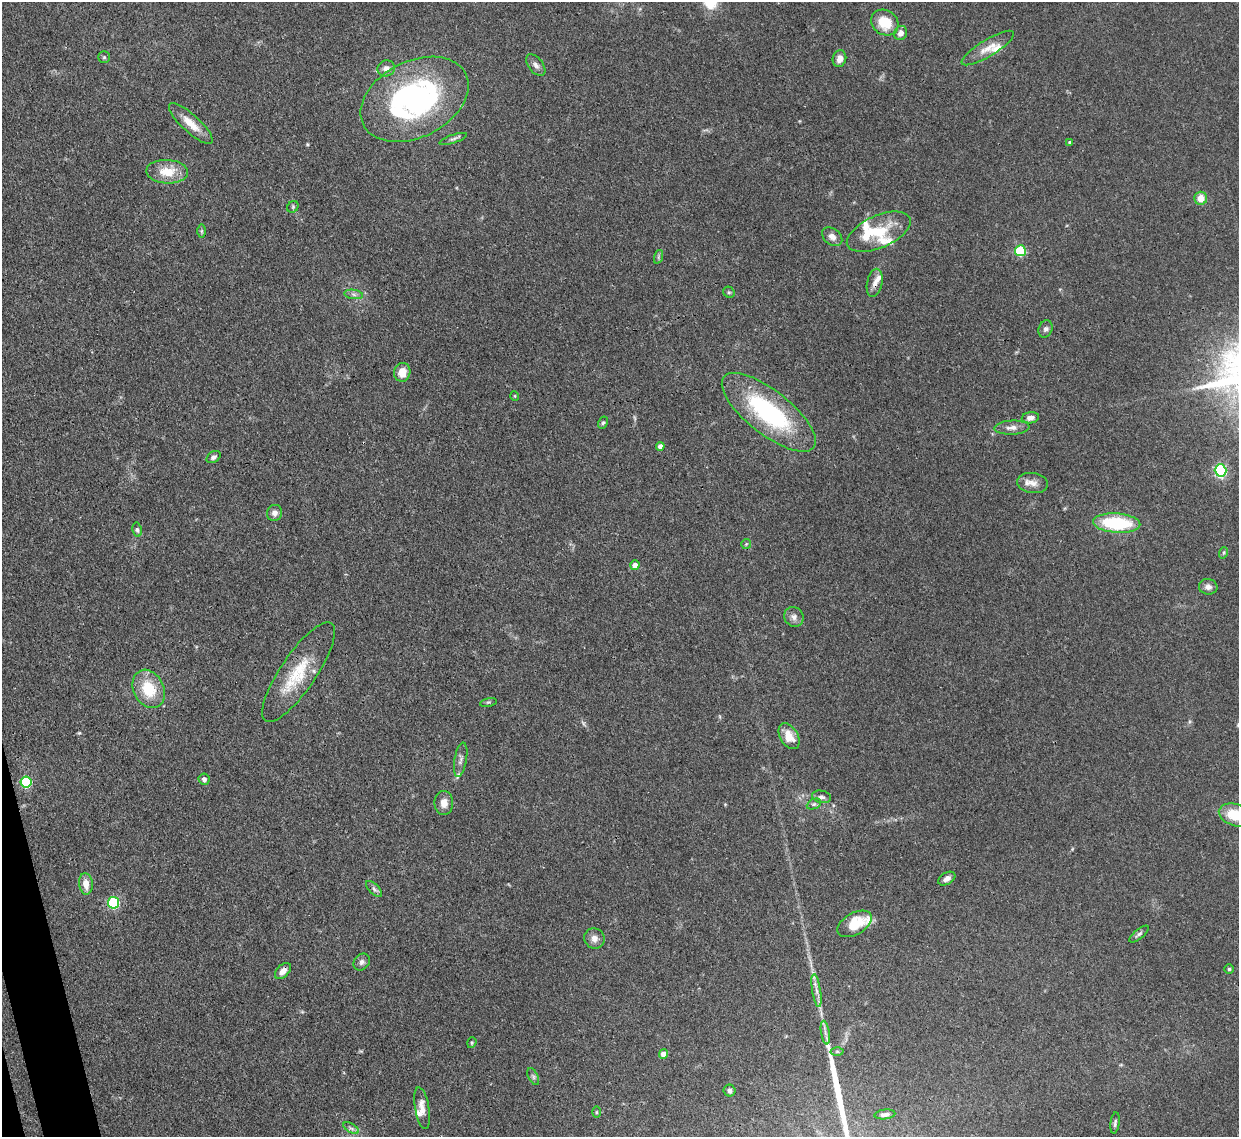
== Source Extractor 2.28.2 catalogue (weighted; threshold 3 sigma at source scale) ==
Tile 7 of 4 x 4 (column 3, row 2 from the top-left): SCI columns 2558-3794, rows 2484-3618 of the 5110 x 5091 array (HDU 1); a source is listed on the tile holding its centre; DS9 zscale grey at full resolution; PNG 1241 x 1139 px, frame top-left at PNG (2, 2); each listed source drawn as its Kron ellipse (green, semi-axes under 4 px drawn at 4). Shown black and unused: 1% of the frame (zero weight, under 3 of 4 exposures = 9% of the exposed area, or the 3 px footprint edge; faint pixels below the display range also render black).
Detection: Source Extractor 2.28.2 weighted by HDU 2 'WHT'; one run over the whole footprint, this tile lists its part. Background 0.146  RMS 0.0052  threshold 0.0234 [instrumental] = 3 sigma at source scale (4.5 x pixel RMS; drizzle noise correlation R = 1.50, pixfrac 1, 0.05/0.05 arcsec/px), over >= 5 px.
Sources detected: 84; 1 too faint to see at this stretch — neither listed nor drawn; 9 inside a brighter listed object's ellipse — not listed separately; the other 74 listed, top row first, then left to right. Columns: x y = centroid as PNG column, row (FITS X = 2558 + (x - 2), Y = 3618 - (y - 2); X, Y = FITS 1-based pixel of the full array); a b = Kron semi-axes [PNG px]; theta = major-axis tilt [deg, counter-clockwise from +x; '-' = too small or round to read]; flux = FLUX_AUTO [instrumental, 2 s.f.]
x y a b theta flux
885 22 14 12 -35 13
901 33 7 6 - 3
988 48 30 8 31 6.6
104 57 6 6 - 0.87
839 59 8 6 75 3
536 65 12 7 -51 2.5
386 68 9 8 - 3.2
414 99 57 38 26 120
191 124 28 9 -43 8
453 139 14 4 18 1.5
1070 142 4 4 - 1
167 172 21 12 -3 11
1201 198 6 6 - 6.6
293 207 6 5 - 0.82
201 231 7 4 90 0.96
879 232 34 16 24 19
832 237 11 8 -39 3.5
1020 251 5 5 - 33
658 257 7 4 72 0.95
875 283 14 7 78 3.5
729 292 6 5 - 0.88
354 294 9 4 -9 1.7
1046 329 9 7 65 1.7
402 372 9 8 - 7.1
515 396 5 3 - 0.43
769 412 57 22 -38 67
1030 418 9 5 9 2.4
603 423 6 4 61 0.84
1012 428 18 7 3 3.4
660 446 4 4 - 3.1
214 457 8 5 34 1.5
1220 470 6 5 - 80
1032 483 15 10 -7 4
275 513 8 7 - 2.7
1117 523 23 9 -4 36
137 530 7 4 -81 1.1
746 544 5 5 - 0.75
1223 553 6 4 71 0.67
635 565 5 4 - 4.2
1208 587 9 8 - 2.5
794 617 10 9 - 2.6
299 672 59 18 56 25
149 689 20 15 -63 17
488 702 8 3 13 0.74
789 736 14 9 -58 7.7
461 760 17 6 80 2.4
204 779 6 5 - 1.6
26 782 5 5 - 47
821 797 10 6 -10 1.8
444 803 12 9 90 4.7
814 804 7 5 24 1.1
1235 815 16 11 -18 15
947 879 9 6 30 2.5
86 884 11 7 -84 5.7
374 889 10 5 -45 1.5
113 903 5 5 - 53
855 924 19 11 30 14
1139 934 12 4 39 1.4
594 938 10 10 - 3.3
362 962 9 7 48 1.8
1229 969 4 4 - 0.83
283 971 10 6 46 3.3
816 990 16 4 -81 2.9
825 1032 12 3 -80 1.7
472 1043 5 4 - 0.71
837 1051 6 4 0 0.92
664 1054 4 4 - 5.4
533 1076 9 5 -64 1.2
730 1091 6 5 - 1.8
422 1108 21 7 -80 5.1
596 1112 6 4 90 0.67
885 1114 10 5 6 1.7
1115 1123 11 4 83 1.3
351 1128 9 3 -31 1.2
Overlapping masked pixels (flux is a lower limit): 3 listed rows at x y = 875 283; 299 672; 283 971
Isophote crosses this tile's border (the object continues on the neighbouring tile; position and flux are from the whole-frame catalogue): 1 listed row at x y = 1235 815